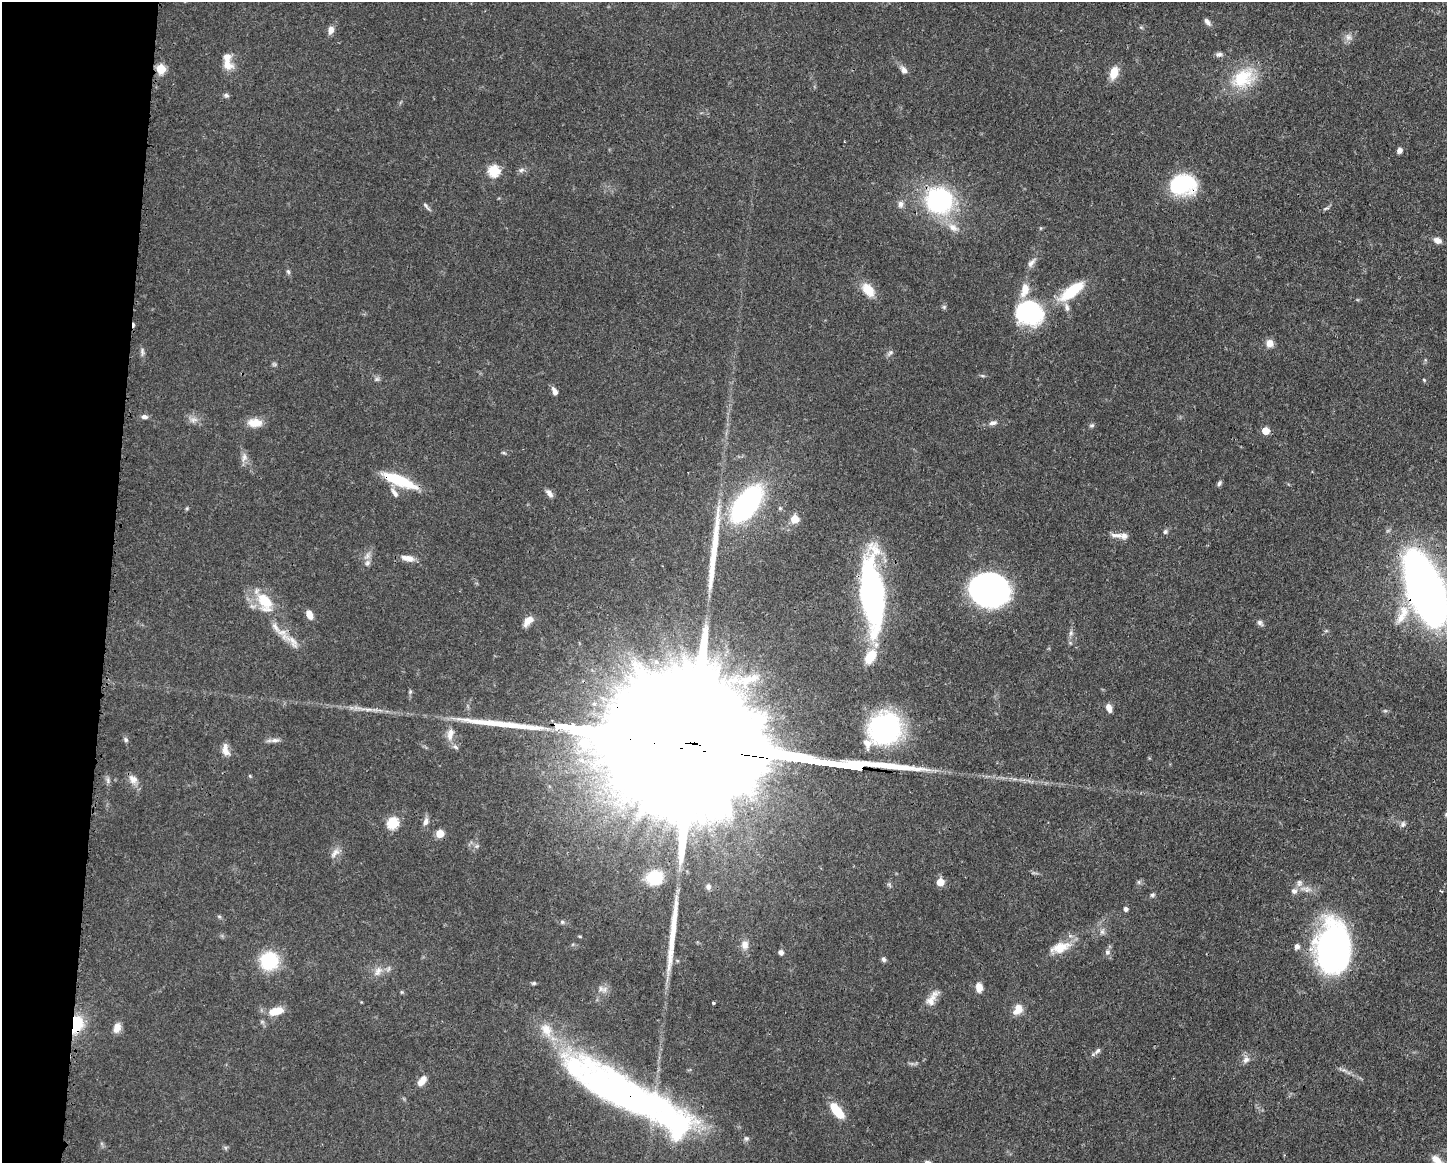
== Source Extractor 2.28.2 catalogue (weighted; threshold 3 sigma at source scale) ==
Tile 7 of 3 x 4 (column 1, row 3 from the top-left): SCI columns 117-1561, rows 1164-2324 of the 4681 x 4647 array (HDU 1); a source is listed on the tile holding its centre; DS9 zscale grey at full resolution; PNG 1449 x 1165 px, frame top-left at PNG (2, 2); no overlay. Shown black and unused: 8% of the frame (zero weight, under 3 of 4 exposures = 1% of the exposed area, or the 3 px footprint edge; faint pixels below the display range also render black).
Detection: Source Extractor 2.28.2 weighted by HDU 2 'WHT'; one run over the whole footprint, this tile lists its part. Background 0.0544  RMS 0.0033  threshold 0.0148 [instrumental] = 3 sigma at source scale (4.5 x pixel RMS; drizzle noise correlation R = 1.50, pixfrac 1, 0.05/0.05 arcsec/px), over >= 5 px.
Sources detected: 131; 1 too faint to see at this stretch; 5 inside a brighter object's white glare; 1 cosmic-ray / hot-pixel residue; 3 long thin detections or spike segments (spike, bleed or trail) — not listed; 10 inside a brighter listed object's ellipse — not listed separately; the other 111 listed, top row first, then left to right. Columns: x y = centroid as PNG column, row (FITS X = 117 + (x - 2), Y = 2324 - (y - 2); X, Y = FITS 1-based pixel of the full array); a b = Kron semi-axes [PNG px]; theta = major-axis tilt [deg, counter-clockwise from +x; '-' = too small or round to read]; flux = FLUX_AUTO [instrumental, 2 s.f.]
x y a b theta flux
1207 22 10 5 -51 1.3
331 30 9 7 82 2.1
1348 37 9 9 - 1.7
1219 54 9 5 11 1
227 64 18 12 -37 3.9
161 69 6 5 - 13
904 70 10 7 -45 1.7
1114 73 12 8 73 6.2
1243 78 36 24 29 15
226 95 8 5 -11 0.69
1399 150 6 5 - 1.4
521 170 9 6 11 0.98
494 171 6 6 - 22
1183 185 28 21 8 25
939 201 14 13 - 73
900 204 10 7 80 1.4
426 206 13 4 -51 0.91
953 227 16 10 -35 3.4
1437 240 10 6 -23 1.9
1031 263 16 6 52 1.7
288 272 8 5 -63 0.67
868 290 18 11 -52 5.7
1072 291 35 12 37 14
944 307 6 5 - 0.58
1029 313 31 27 -16 32
1270 343 8 8 - 2.6
142 352 11 5 -82 1
890 353 10 5 43 0.93
982 376 6 4 -1 0.5
377 379 7 5 43 0.75
1424 380 5 3 - 0.38
555 391 10 6 -64 1.6
144 417 8 6 -3 1.2
193 420 9 6 18 1.4
255 423 17 10 -1 4.5
993 423 11 6 11 1.3
1092 425 7 5 21 0.65
1265 431 5 5 - 6.2
504 453 6 4 -18 0.44
244 457 12 8 72 1.8
399 480 40 10 -22 15
1219 483 7 5 68 0.79
394 493 15 6 -55 1.7
549 493 11 6 -52 1.5
747 504 29 14 52 85
795 519 5 5 - 8.6
1165 532 7 6 - 0.73
1116 535 19 7 -2 2.2
408 558 17 7 -11 2.9
367 563 9 7 65 1.4
988 589 34 25 -1 110
1426 589 61 27 -69 250
872 594 80 22 -86 83
265 602 31 18 -62 12
1404 612 18 13 -74 6.8
309 614 9 6 -65 3
528 621 12 7 47 3.2
1260 623 10 6 -47 1
1071 633 8 5 82 0.93
291 640 40 10 -37 5.3
656 662 7 6 - 1
1109 708 10 6 -70 2.1
885 729 35 32 55 49
450 734 18 9 78 3.3
126 740 7 6 - 0.74
275 740 13 6 3 1.5
691 744 161 26 -8 61000
225 750 17 8 -79 2.6
250 776 5 4 - 0.37
133 779 13 10 -38 2.6
426 821 11 7 76 1.6
393 823 6 6 - 26
1403 824 8 6 69 0.93
440 833 5 5 - 7.7
335 853 16 7 46 2.1
655 878 18 15 22 11
940 882 5 5 - 5.8
1299 883 11 8 73 1.6
708 887 7 6 - 1
1441 891 3 3 - 0.38
1152 895 6 5 - 0.69
1126 909 5 4 - 1.1
219 916 6 4 -19 0.47
562 922 6 5 - 0.7
1102 932 8 6 75 1.1
745 945 12 10 85 2.3
1297 946 7 6 - 1.4
1060 947 29 13 18 6.6
1333 948 53 34 -89 94
781 952 5 5 - 1.2
1107 952 8 7 - 1.2
884 959 7 6 - 0.81
269 961 15 15 - 21
378 971 15 9 62 2.6
534 983 6 4 15 0.54
979 987 9 7 -85 3.2
601 989 10 8 -32 1.7
402 992 5 4 - 0.38
931 1000 21 11 58 3.5
713 1003 3 3 - 0.86
1018 1009 14 10 56 3.7
276 1011 17 8 16 5.9
76 1024 13 9 79 18
117 1028 12 8 72 2.8
1098 1051 10 6 52 1.1
1246 1060 10 8 32 1.7
422 1081 13 7 53 3
627 1094 143 33 -27 160
837 1111 19 8 -51 9
746 1138 7 6 - 0.83
1436 1160 15 8 -36 2.8
Overlapping masked pixels (flux is a lower limit): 9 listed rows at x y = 161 69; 1183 185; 939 201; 399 480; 1426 589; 691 744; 1333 948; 76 1024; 627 1094
Isophote crosses this tile's border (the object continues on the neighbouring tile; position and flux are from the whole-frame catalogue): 2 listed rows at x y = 1426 589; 1436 1160